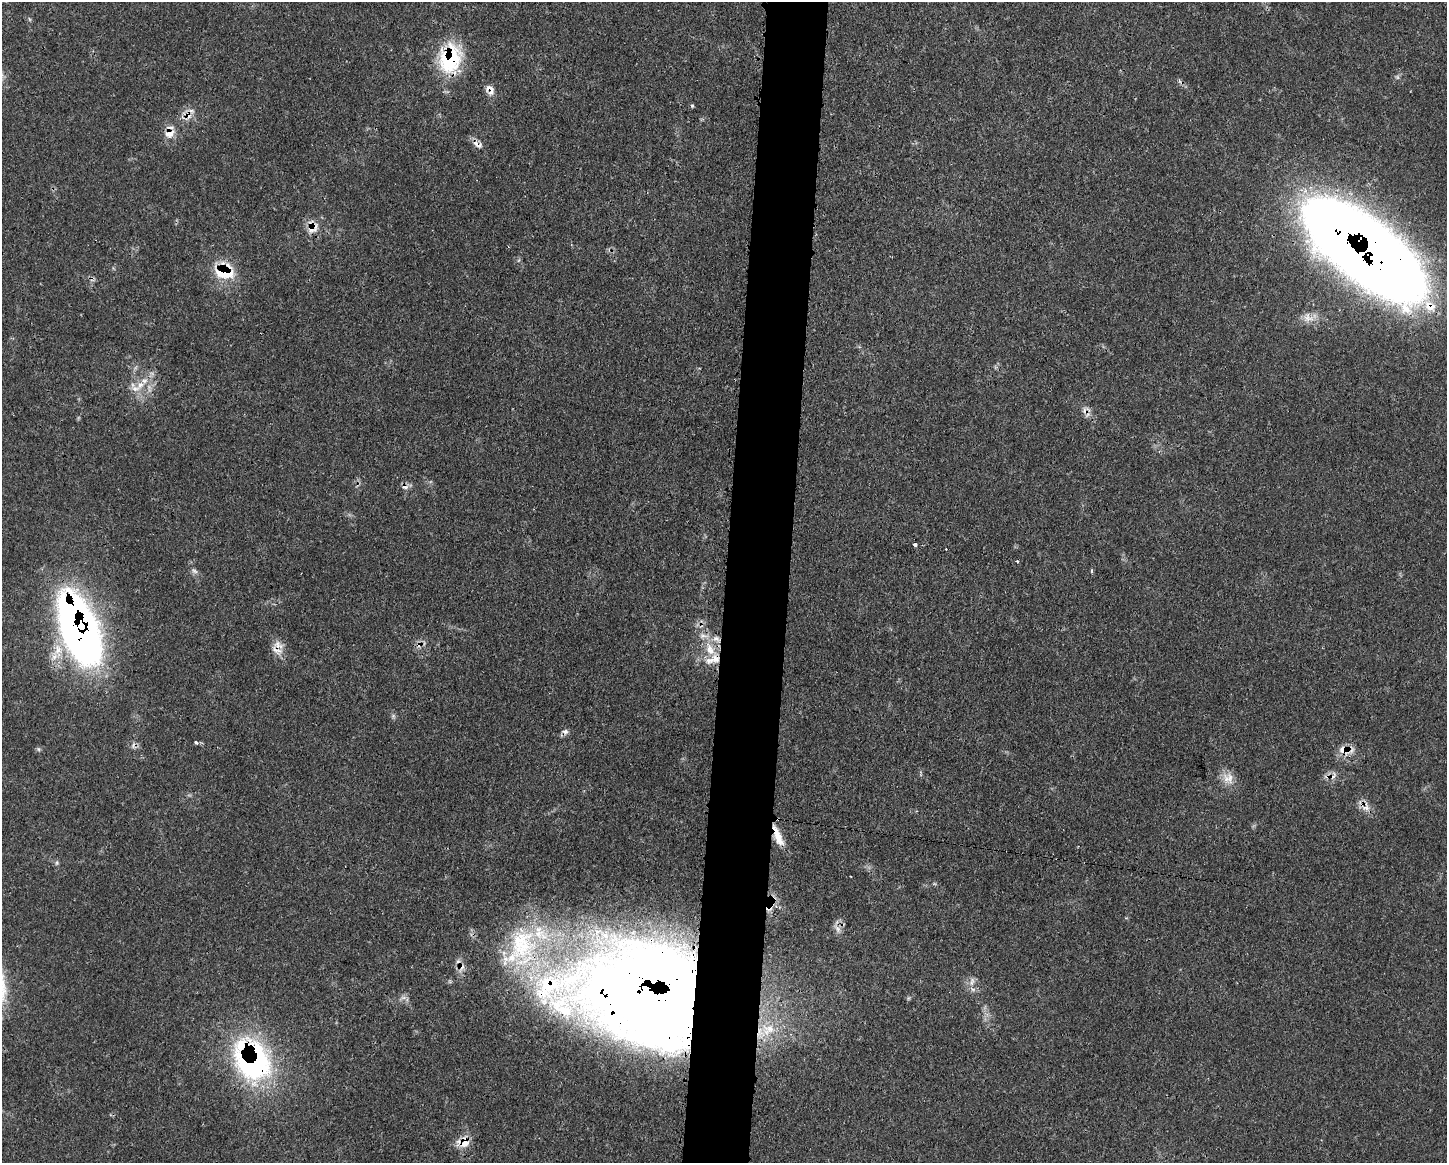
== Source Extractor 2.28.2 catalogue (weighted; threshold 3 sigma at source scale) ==
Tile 8 of 3 x 4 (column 2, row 3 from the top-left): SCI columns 1567-3011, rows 1171-2331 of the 4688 x 4656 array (HDU 1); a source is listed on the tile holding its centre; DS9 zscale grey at full resolution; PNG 1449 x 1165 px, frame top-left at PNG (2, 2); no overlay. Shown black and unused: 5% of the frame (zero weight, under 3 of 4 exposures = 2% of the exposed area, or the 3 px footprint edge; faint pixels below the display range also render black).
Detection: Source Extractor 2.28.2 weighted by HDU 2 'WHT'; one run over the whole footprint, this tile lists its part. Background 0.0546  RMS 0.0033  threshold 0.0148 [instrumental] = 3 sigma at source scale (4.5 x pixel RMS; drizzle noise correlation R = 1.50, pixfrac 1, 0.05/0.05 arcsec/px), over >= 5 px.
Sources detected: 52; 1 too faint to see at this stretch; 4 cosmic-ray / hot-pixel residue — not listed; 8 inside a brighter listed object's ellipse — not listed separately; the other 39 listed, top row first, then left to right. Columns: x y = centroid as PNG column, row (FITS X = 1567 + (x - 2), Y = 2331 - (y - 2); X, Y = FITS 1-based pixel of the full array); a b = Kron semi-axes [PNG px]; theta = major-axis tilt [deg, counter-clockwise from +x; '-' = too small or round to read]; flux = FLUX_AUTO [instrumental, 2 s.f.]
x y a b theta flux
29 19 6 3 -71 0.4
450 58 34 24 75 25
490 89 13 10 -58 2.5
692 106 5 4 - 0.44
188 116 14 9 59 3
169 133 12 10 38 3.6
477 144 16 7 -30 2.2
311 228 21 12 -84 4.2
1365 250 98 37 -38 940
224 271 25 19 -14 13
1308 318 16 13 -28 3.2
144 381 9 6 -1 1.7
135 389 14 8 2 3.1
915 544 4 3 - 1.9
1017 561 3 3 - 0.42
1092 570 5 3 - 0.53
194 571 9 6 -27 1
80 629 65 29 -68 220
716 638 9 6 -1 1.8
710 649 20 10 -67 6.4
277 650 20 9 -29 2.8
393 716 5 5 - 0.63
565 731 8 6 -7 1.2
196 742 4 4 - 0.78
38 749 6 4 -71 0.5
1344 750 19 11 -12 4.6
1333 776 13 7 50 2
1228 778 18 14 -36 4.1
1366 808 13 7 14 2
779 839 29 9 -68 5.6
57 863 6 4 89 0.57
838 929 9 6 -69 1.5
521 944 64 43 54 49
461 967 14 8 81 2.6
972 982 14 5 76 1.6
653 996 113 93 -7 610
768 1029 22 17 29 9.4
253 1063 42 38 -63 71
464 1142 15 14 - 4.8
Overlapping masked pixels (flux is a lower limit): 18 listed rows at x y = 450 58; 490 89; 188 116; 169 133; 477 144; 311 228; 1365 250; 224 271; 80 629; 277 650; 1344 750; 1333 776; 779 839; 521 944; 461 967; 653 996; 253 1063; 464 1142
Isophote crosses this tile's border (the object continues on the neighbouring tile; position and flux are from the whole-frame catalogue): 1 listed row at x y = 1365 250